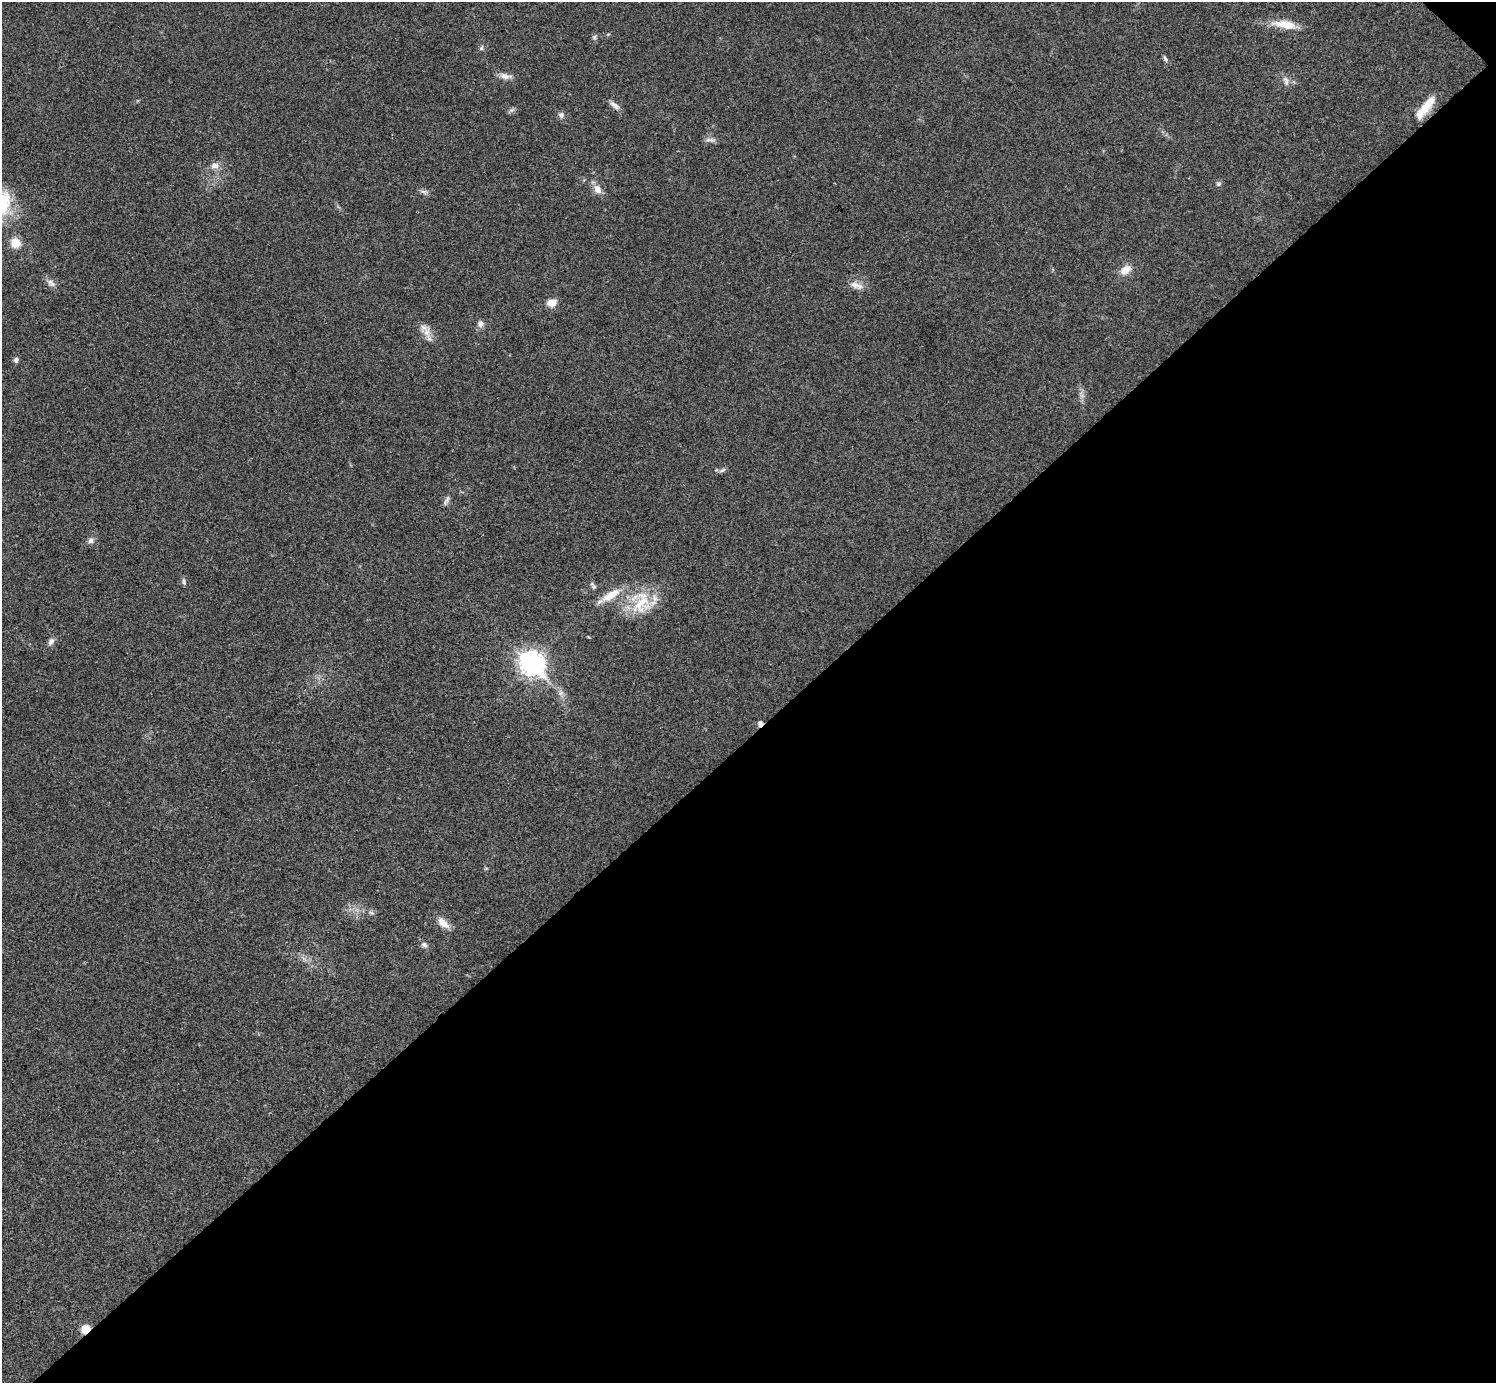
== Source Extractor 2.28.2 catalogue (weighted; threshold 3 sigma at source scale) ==
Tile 12 of 4 x 4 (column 4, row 3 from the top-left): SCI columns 4487-5980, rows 1682-3062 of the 5983 x 5983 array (HDU 1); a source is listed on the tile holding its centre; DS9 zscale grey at full resolution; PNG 1498 x 1385 px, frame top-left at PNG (2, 2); no overlay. Shown black and unused: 47% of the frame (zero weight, under 3 of 4 exposures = <1% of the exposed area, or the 3 px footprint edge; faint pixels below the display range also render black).
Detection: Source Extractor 2.28.2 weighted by HDU 2 'WHT'; one run over the whole footprint, this tile lists its part. Background 0.0195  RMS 0.004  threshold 0.0179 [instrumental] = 3 sigma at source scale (4.5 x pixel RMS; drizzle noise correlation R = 1.50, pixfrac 1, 0.05/0.05 arcsec/px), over >= 5 px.
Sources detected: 40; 1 cosmic-ray / hot-pixel residue — not listed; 1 inside a brighter listed object's ellipse — not listed separately; the other 38 listed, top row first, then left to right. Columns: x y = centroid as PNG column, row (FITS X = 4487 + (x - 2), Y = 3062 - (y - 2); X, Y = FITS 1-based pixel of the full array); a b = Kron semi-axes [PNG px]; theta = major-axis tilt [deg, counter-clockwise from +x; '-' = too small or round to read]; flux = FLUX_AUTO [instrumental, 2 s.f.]
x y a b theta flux
1285 25 33 10 -9 8.4
594 37 7 5 69 0.85
481 48 6 5 - 0.77
1165 59 11 5 -59 0.98
505 76 18 7 -10 2.7
1286 81 14 7 -74 2.1
1428 104 27 10 52 7.8
615 105 16 7 -40 2.2
511 110 10 5 33 0.97
561 115 8 8 - 1.4
711 140 16 5 -1 1.6
215 166 13 9 4 2.7
1218 184 7 6 - 0.87
597 189 12 9 -62 3.4
424 192 13 5 -9 1.3
15 243 11 10 - 5.8
1126 270 15 10 35 4.4
52 284 11 7 2 1.7
856 285 20 9 -20 3.4
552 303 9 7 16 4.8
480 324 9 8 - 1.9
426 332 17 12 -48 4.2
16 360 8 6 84 1
1081 395 12 6 -49 1.7
722 470 11 5 19 1.1
446 501 15 6 64 1.6
91 540 8 7 - 1.5
184 581 10 4 -82 0.87
593 586 11 6 -58 1.1
611 595 32 11 31 8.1
641 603 37 27 71 19
51 641 10 7 59 1.7
532 663 11 8 -42 280
561 693 8 8 - 1.6
371 913 9 6 -37 1.1
443 923 18 9 -43 4.1
424 945 10 7 -32 1.5
85 1329 10 8 41 4.9
Overlapping masked pixels (flux is a lower limit): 1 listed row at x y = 85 1329